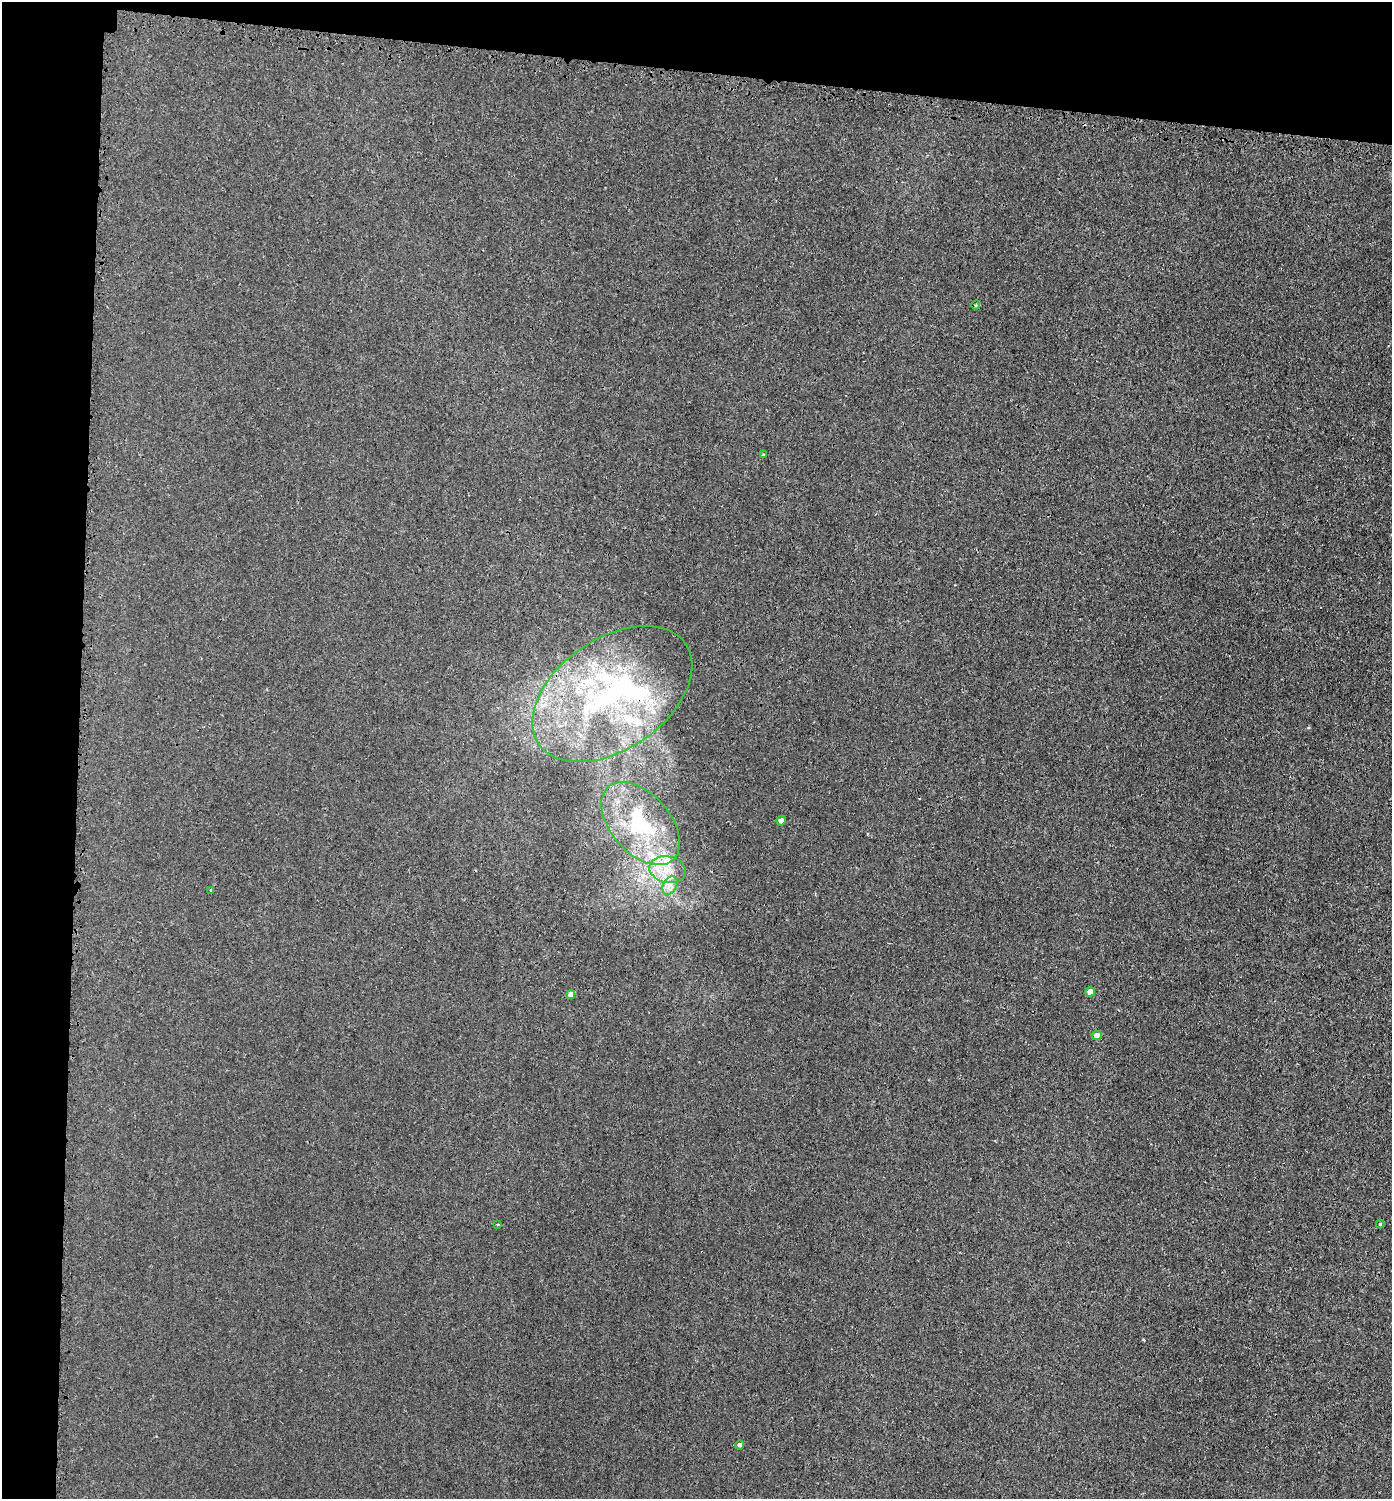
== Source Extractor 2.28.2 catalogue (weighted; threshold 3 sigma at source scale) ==
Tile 1 of 3 x 3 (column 1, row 1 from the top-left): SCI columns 281-1670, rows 3046-4542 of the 4623 x 4592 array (HDU 1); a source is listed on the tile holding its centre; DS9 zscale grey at full resolution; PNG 1394 x 1501 px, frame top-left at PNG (2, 2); each listed source drawn as its Kron ellipse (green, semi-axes under 4 px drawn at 4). Shown black and unused: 10% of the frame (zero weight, under 3 of 4 exposures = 7% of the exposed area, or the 3 px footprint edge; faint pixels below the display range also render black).
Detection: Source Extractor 2.28.2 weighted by HDU 2 'WHT'; one run over the whole footprint, this tile lists its part. Background 0.00902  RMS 0.0024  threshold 0.0108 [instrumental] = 3 sigma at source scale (4.5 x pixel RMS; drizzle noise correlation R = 1.50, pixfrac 1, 0.05/0.05 arcsec/px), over >= 5 px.
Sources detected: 20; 1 cosmic-ray / hot-pixel residue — neither listed nor drawn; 5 inside a brighter listed object's ellipse — not listed separately; the other 14 listed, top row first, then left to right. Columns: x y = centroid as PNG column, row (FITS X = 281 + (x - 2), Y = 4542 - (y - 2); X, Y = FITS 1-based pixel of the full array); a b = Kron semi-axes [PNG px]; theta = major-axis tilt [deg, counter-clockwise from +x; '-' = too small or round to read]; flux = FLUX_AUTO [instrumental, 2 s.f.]
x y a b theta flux
976 305 5 3 - 0.18
763 455 4 3 - 0.22
612 694 89 55 35 60
781 821 5 4 - 1.1
641 823 49 29 -49 22
668 870 18 13 -12 5.1
670 885 10 6 62 1.4
211 890 3 3 - 0.32
1090 992 4 4 - 1.9
571 995 4 4 - 1.8
1097 1035 5 4 - 0.93
498 1224 2 2 - 0.25
1380 1224 4 4 - 0.3
740 1445 4 4 - 0.66